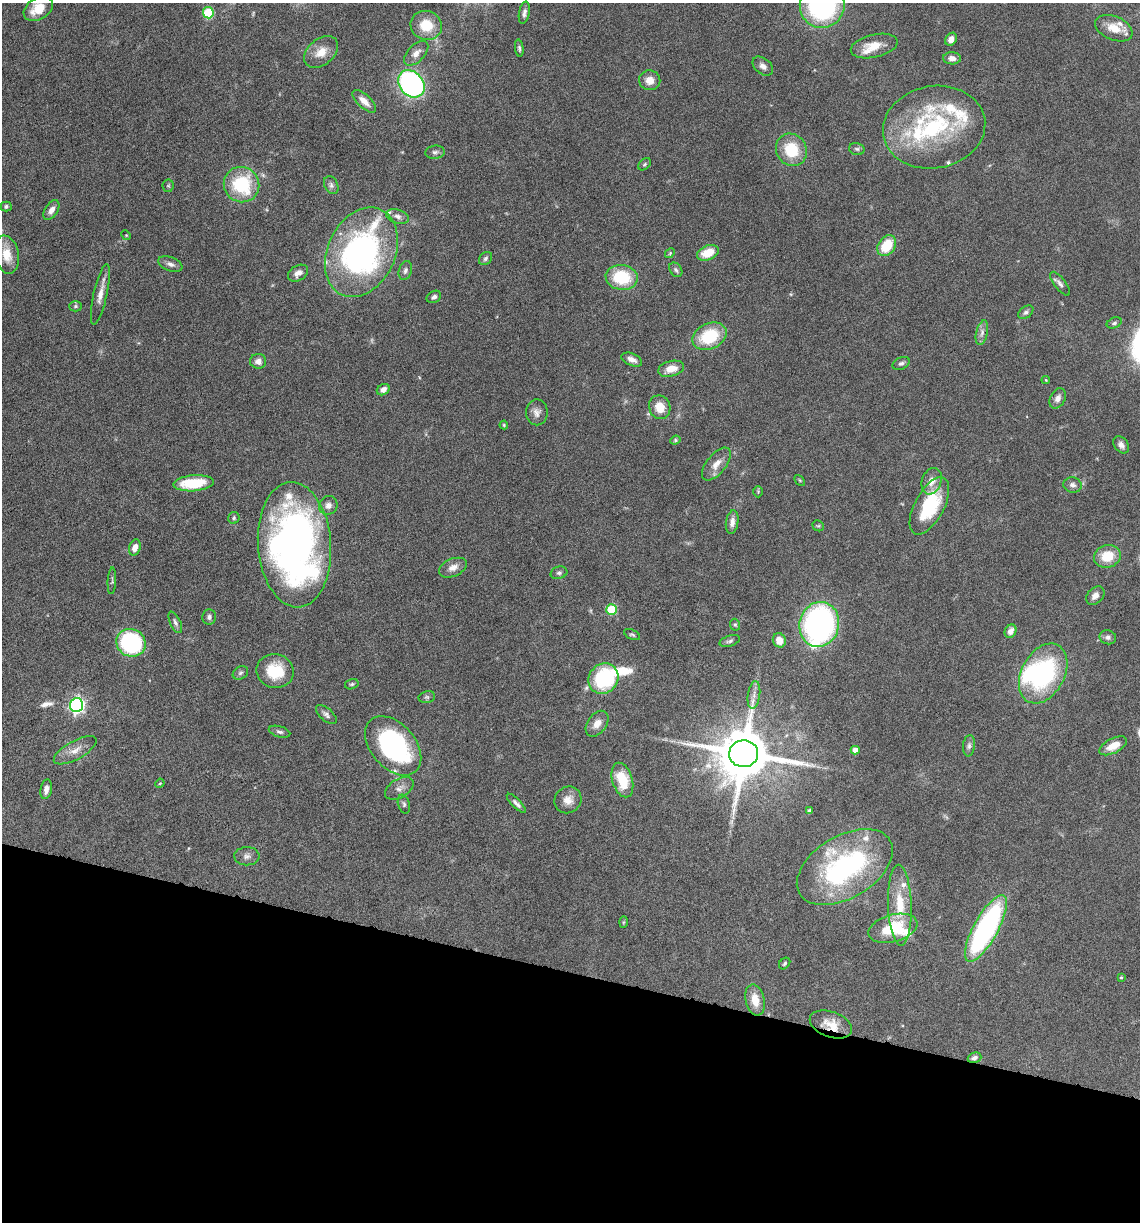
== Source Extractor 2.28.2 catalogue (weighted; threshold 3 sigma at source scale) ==
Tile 15 of 4 x 4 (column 3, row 4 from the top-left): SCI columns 2511-3648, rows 1-1220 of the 4903 x 4881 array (HDU 1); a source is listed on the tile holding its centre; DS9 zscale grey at full resolution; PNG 1142 x 1224 px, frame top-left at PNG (2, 3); each listed source drawn as its Kron ellipse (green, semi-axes under 4 px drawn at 4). Shown black and unused: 21% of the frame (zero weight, under 10 of 20 exposures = <1% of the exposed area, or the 3 px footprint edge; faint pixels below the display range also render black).
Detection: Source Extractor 2.28.2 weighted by HDU 2 'WHT'; one run over the whole footprint, this tile lists its part. Background 0.0404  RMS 0.0025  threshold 0.0103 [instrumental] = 3 sigma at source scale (4.09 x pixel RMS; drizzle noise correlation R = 1.36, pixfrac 0.8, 0.05/0.05 arcsec/px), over >= 5 px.
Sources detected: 140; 1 too faint to see at this stretch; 3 inside a brighter object's white glare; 1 long thin detection or spike segment (spike, bleed or trail) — neither listed nor drawn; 11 inside a brighter listed object's ellipse — not listed separately; the other 124 listed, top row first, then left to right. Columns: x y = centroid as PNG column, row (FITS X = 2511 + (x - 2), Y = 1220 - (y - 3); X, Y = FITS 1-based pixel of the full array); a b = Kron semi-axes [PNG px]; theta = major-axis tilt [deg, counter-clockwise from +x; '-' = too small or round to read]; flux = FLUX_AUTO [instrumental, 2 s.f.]
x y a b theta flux
822 5 22 22 - 41
38 9 16 10 31 4.9
208 13 5 5 - 13
524 13 11 5 81 0.95
426 25 16 14 -18 6
1114 28 20 12 -23 3.8
951 39 7 5 57 1.5
874 46 24 11 13 4
519 48 9 4 -82 0.51
321 52 19 13 39 3.3
416 53 15 8 46 1.7
952 58 9 6 -2 1.3
763 66 12 8 -39 1.2
650 80 11 10 - 2.2
411 84 15 11 -48 52
364 101 15 6 -42 2.1
934 127 51 41 10 30
857 149 8 6 -15 0.53
791 150 17 15 -55 8.4
435 152 10 6 5 0.77
644 164 7 5 41 0.39
242 185 18 17 - 15
331 185 9 6 -64 0.82
168 186 6 5 - 0.38
6 206 5 5 - 0.55
51 210 11 6 58 1.4
397 216 11 7 -15 1.2
126 235 5 4 - 0.24
887 246 11 8 56 6.9
361 252 47 34 65 68
670 253 5 4 - 0.3
708 253 11 7 22 4.5
7 255 19 12 -78 4.1
485 258 7 5 46 0.55
170 264 13 7 -21 1.1
405 270 10 6 72 0.78
676 270 8 6 -54 0.59
298 273 11 7 31 1.4
622 277 16 12 -9 11
1060 284 14 5 -52 0.9
100 294 31 6 77 2.5
434 297 8 5 29 0.75
75 306 6 5 - 0.4
1026 312 8 5 37 0.61
1114 323 8 5 23 0.53
982 333 13 5 77 1.1
709 336 18 12 25 11
632 360 11 6 -23 1.3
258 361 8 7 - 1.3
901 363 9 6 23 0.65
671 369 13 7 14 2.9
1046 380 4 4 - 0.21
383 390 7 5 32 1.3
1058 398 10 7 62 1.2
660 407 12 10 -69 3.5
537 412 13 11 -89 1.5
504 425 4 4 - 0.25
675 440 5 4 - 0.3
1121 445 9 6 -52 1
716 464 19 9 51 2.4
800 480 6 4 -46 0.25
932 481 14 9 69 2.2
194 483 20 8 5 9.5
1073 485 9 7 -11 1
758 492 6 4 -89 0.28
328 505 10 8 45 1.3
929 506 31 14 62 15
234 518 6 5 - 0.38
732 522 12 6 81 1.4
818 526 6 5 - 0.33
294 545 63 36 -86 130
135 547 8 5 71 1.7
1107 556 13 11 15 5.5
453 568 15 8 23 1.7
559 573 8 6 17 0.57
112 581 13 4 87 0.45
1095 596 10 7 45 1.5
611 609 5 5 - 11
209 617 7 7 - 0.69
175 622 12 5 -64 0.73
819 624 22 19 75 64
735 625 6 5 - 0.4
1011 631 7 5 60 1.5
632 635 8 5 -25 0.42
1108 637 8 7 - 0.78
779 640 7 6 - 2.3
730 641 10 5 18 0.6
131 643 15 13 -32 27
275 671 19 16 -12 8
240 673 8 6 32 0.54
1043 673 32 21 62 31
603 679 16 14 48 21
352 684 7 5 16 0.42
754 695 14 6 82 1.3
427 697 8 6 12 0.5
76 705 7 6 - 73
326 714 12 6 -40 0.83
597 724 14 9 54 2.1
280 732 11 5 -16 0.66
393 746 34 22 -49 40
969 746 11 6 85 0.78
1113 746 15 7 27 3.3
75 750 24 9 29 2.5
855 750 4 4 - 1.6
744 754 14 13 - 1700
622 780 18 10 -73 7.6
160 783 5 3 - 0.23
399 788 16 9 30 1.5
46 789 10 5 79 1.4
568 800 14 13 - 2.3
516 803 13 4 -45 0.88
404 804 9 5 -74 0.55
809 811 4 4 - 0.62
247 856 12 9 0 1.2
845 867 53 31 31 43
900 905 40 12 -88 7.7
624 922 6 4 88 0.28
893 928 25 13 15 10
986 928 37 12 61 52
785 963 6 5 - 0.4
1121 977 4 3 - 0.29
755 1000 16 9 -77 3.6
831 1024 22 12 -20 4
974 1058 7 5 17 0.81
Overlapping masked pixels (flux is a lower limit): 1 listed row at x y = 831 1024
Isophote crosses this tile's border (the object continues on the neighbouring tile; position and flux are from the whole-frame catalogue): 2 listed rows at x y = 822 5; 7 255